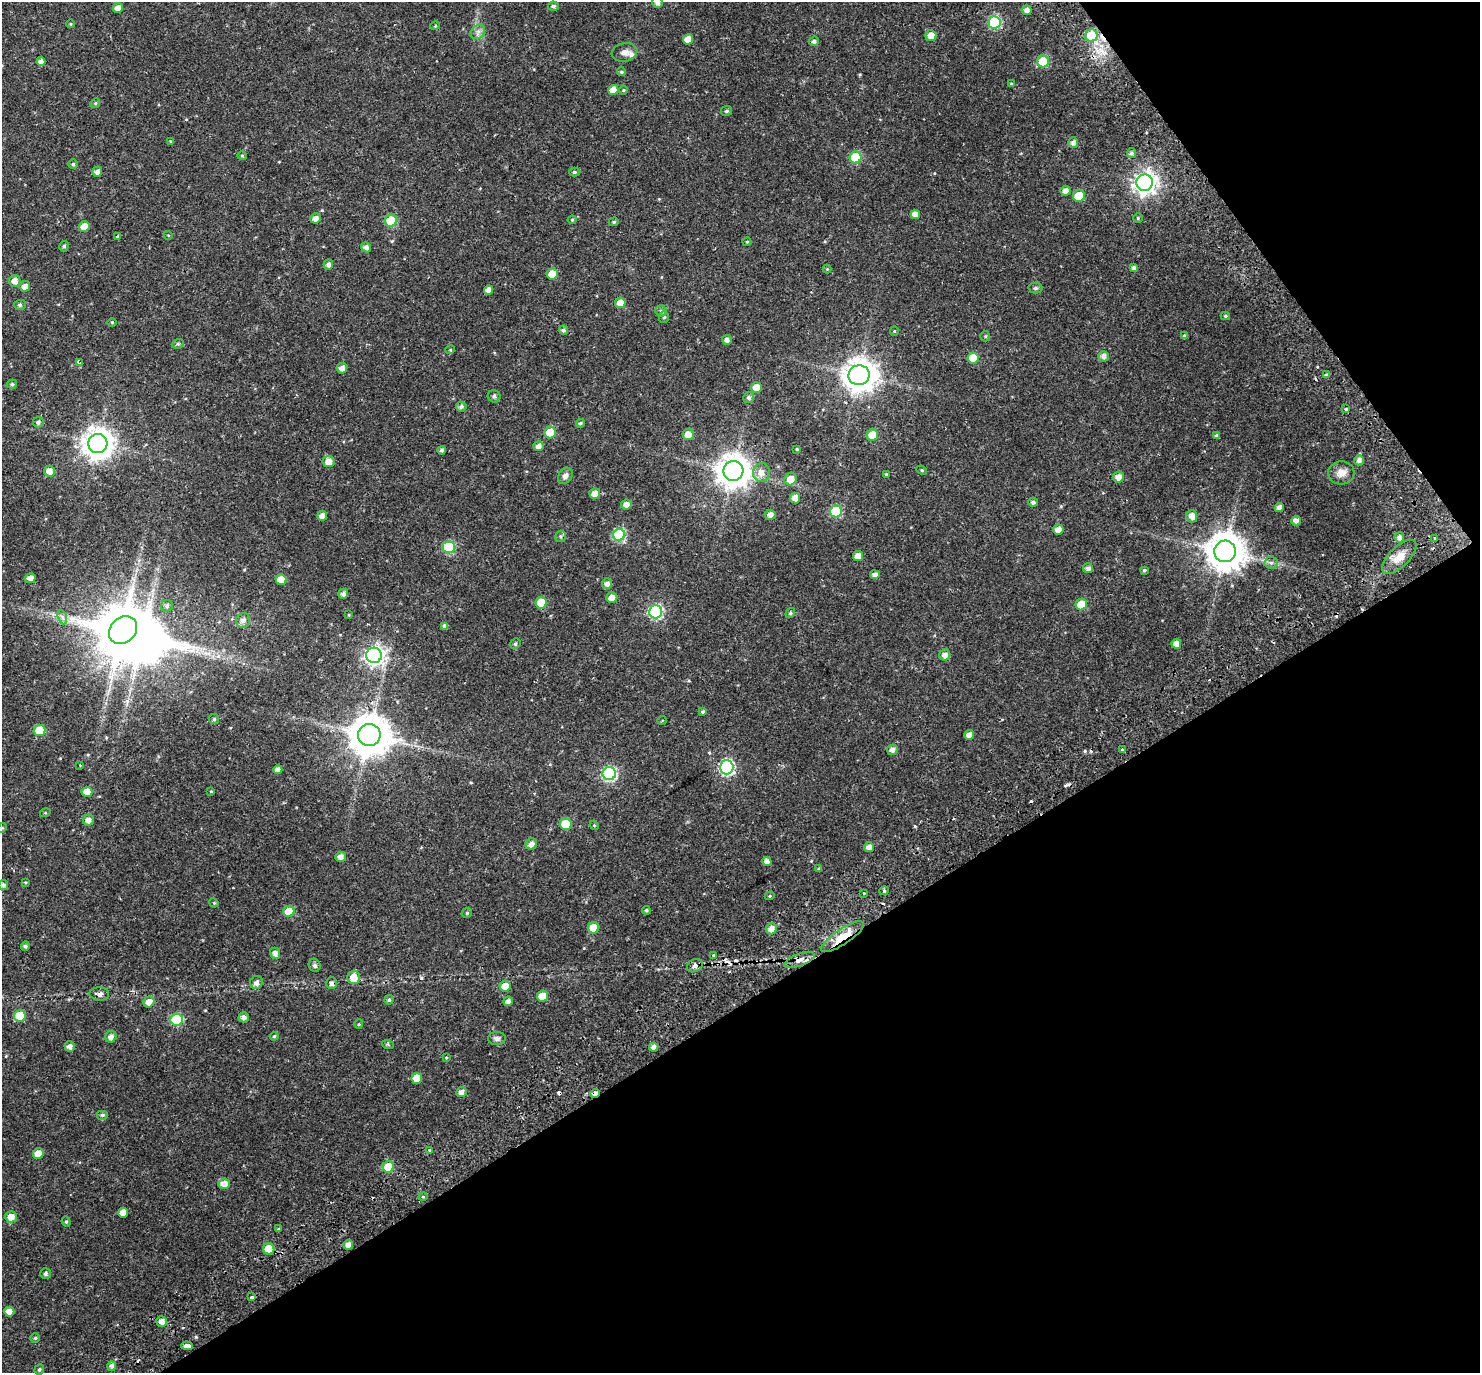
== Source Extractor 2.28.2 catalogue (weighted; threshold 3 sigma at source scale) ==
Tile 12 of 4 x 4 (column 4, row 3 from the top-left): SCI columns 4501-5978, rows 1589-2959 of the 6051 x 5978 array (HDU 1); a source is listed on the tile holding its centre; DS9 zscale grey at full resolution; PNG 1482 x 1375 px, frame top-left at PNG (2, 2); each listed source drawn as its Kron ellipse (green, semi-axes under 4 px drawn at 4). Shown black and unused: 33% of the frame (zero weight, under 2 of 3 exposures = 5% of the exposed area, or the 3 px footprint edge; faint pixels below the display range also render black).
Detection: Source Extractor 2.28.2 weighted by HDU 2 'WHT'; one run over the whole footprint, this tile lists its part. Background 0.0628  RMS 0.0047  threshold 0.0209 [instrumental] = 3 sigma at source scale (4.5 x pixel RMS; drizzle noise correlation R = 1.50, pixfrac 1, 0.0396/0.0396 arcsec/px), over >= 5 px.
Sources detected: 241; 1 inside a brighter object's white glare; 13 cosmic-ray / hot-pixel residue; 1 long thin detection or spike segment (spike, bleed or trail) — neither listed nor drawn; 1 inside a brighter listed object's ellipse — not listed separately; the other 225 listed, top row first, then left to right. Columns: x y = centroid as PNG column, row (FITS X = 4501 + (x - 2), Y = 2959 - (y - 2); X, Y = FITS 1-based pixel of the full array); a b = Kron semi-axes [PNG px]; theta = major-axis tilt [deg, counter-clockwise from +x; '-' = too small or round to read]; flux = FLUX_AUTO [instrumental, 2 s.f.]
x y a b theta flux
657 2 5 5 - 1.7
553 6 5 4 - 1
118 8 5 5 - 2.8
1027 10 5 5 - 2.4
994 22 6 6 - 45
71 24 4 3 - 0.34
435 26 5 3 - 0.45
478 32 8 6 45 1.5
1091 35 6 6 - 16
931 36 5 5 - 3.6
688 39 5 5 - 4.4
814 41 5 4 - 1.2
624 52 13 9 11 2.5
41 61 4 4 - 2.3
1043 61 6 6 - 25
622 72 4 4 - 0.72
1011 84 4 3 - 0.43
613 90 5 5 - 4
623 90 4 4 - 0.45
95 103 5 4 - 0.56
727 111 5 5 - 0.84
170 141 3 3 - 0.47
1073 143 5 5 - 1.9
1131 153 5 4 - 0.9
242 156 5 4 - 0.46
855 157 6 6 - 22
73 164 5 5 - 0.66
97 172 5 5 - 1.9
574 172 5 4 - 0.72
1145 183 8 8 - 280
1065 191 5 5 - 2.5
1079 196 6 5 - 15
915 214 5 4 - 2.8
315 218 5 5 - 2.4
1138 218 5 4 - 0.58
572 220 4 4 - 0.46
391 221 6 6 - 22
614 222 5 4 - 0.57
84 227 5 5 - 5.1
168 235 4 3 - 0.32
118 237 3 3 - 0.99
747 242 4 4 - 0.4
64 246 5 4 - 0.76
366 247 5 5 - 1.8
328 265 5 4 - 1.5
1134 268 4 4 - 1.4
827 269 4 4 - 0.37
552 274 5 5 - 6.5
15 281 6 5 - 2.7
25 286 5 5 - 2.9
1035 288 7 5 1 0.88
488 290 4 4 - 2.6
620 303 5 5 - 4.6
20 305 6 5 - 0.84
661 311 5 5 - 0.79
1225 316 4 4 - 0.6
664 317 6 5 - 0.82
112 322 5 3 - 0.35
563 330 4 4 - 0.99
894 331 4 4 - 0.4
985 336 5 5 - 0.56
1184 336 4 3 - 0.88
727 340 5 5 - 1.7
178 344 6 4 20 0.68
450 350 5 3 - 0.36
1104 356 5 5 - 2.1
973 358 5 5 - 10
80 363 4 3 - 2.1
342 368 5 5 - 2.1
859 375 10 10 - 690
1326 375 3 3 - 1.2
12 384 5 4 - 0.74
756 387 5 5 - 4.5
494 396 6 6 - 1.2
749 398 5 5 - 1.1
461 407 5 5 - 1.1
1346 409 3 3 - 2.1
38 422 6 5 - 1.2
580 423 4 4 - 0.75
550 432 6 5 - 13
688 434 5 5 - 3.8
872 435 6 5 - 11
1216 436 4 4 - 0.86
98 443 9 9 - 600
539 446 5 5 - 2.2
797 449 4 3 - 0.43
442 450 4 4 - 0.95
1359 460 5 5 - 1.9
329 462 6 5 - 3.5
922 470 5 4 - 0.55
49 471 5 5 - 3.4
733 471 10 10 - 740
761 472 9 8 - 3.2
1341 473 13 11 4 3.6
886 474 4 3 - 0.43
565 476 9 6 58 1.9
1118 477 5 5 - 2.9
791 479 6 6 - 4.7
595 494 5 5 - 3.3
795 498 5 5 - 5
1033 502 5 4 - 1.1
626 505 5 5 - 3
1279 507 4 4 - 2.4
836 511 6 6 - 31
770 515 5 5 - 2.3
322 516 5 5 - 2.4
1192 516 6 5 - 3.3
1296 521 5 4 - 2.1
1058 529 5 5 - 2.7
619 535 6 6 - 38
560 536 6 5 - 0.69
1399 537 5 5 - 1.8
1435 538 4 3 - 0.77
449 547 6 6 - 33
1225 551 11 10 - 1100
858 556 5 5 - 4
1399 557 22 10 45 5.5
1271 563 6 6 - 1.1
1088 568 5 5 - 1.7
1144 570 4 3 - 0.6
875 575 5 4 - 1.9
30 578 5 5 - 2.5
281 579 5 5 - 5.5
607 584 5 5 - 2.1
343 594 5 5 - 1.6
612 598 6 5 - 3.3
541 603 5 5 - 12
1081 604 6 5 - 12
167 606 6 6 - 1
656 612 6 6 - 60
790 613 5 4 - 0.68
349 615 4 3 - 0.3
62 617 7 4 -71 1.2
243 620 7 7 - 2.1
445 626 4 4 - 1.7
123 630 15 12 43 2300
515 644 5 5 - 0.76
1176 644 5 4 - 3
374 655 8 7 - 180
945 655 5 5 - 2.3
702 712 4 3 - 0.71
214 719 5 5 - 0.59
662 720 4 3 - 0.39
39 730 6 6 - 12
369 735 11 11 - 1300
969 735 5 5 - 3
892 750 5 5 - 2.1
1123 750 4 3 - 2.1
80 765 3 2 - 0.45
726 767 7 7 - 71
278 770 4 4 - 2.2
609 774 6 6 - 62
211 791 4 3 - 0.39
87 792 5 5 - 5.2
45 813 5 3 - 0.41
88 820 5 5 - 2.5
566 824 6 6 - 14
594 825 5 4 - 0.39
2 828 5 4 - 0.41
531 844 6 5 - 2.3
869 847 5 5 - 2.4
341 857 5 5 - 2.3
767 861 5 4 - 2.3
819 869 4 4 - 0.63
25 882 4 3 - 0.38
3 885 5 5 - 1
884 891 5 3 - 0.5
864 893 3 3 - 1.1
770 896 5 4 - 0.5
214 903 5 3 - 0.44
646 910 4 4 - 0.7
289 911 6 5 - 8.5
467 913 5 4 - 0.58
594 928 5 5 - 8.8
771 929 5 5 - 3.2
842 937 25 7 34 12
25 946 5 4 - 0.94
275 953 5 5 - 1.9
714 955 4 3 - 0.78
799 960 16 6 20 3
315 965 6 5 - 1.1
695 966 8 6 29 1.6
354 977 6 6 - 5.8
256 982 7 6 - 1.7
331 983 6 5 - 1.1
505 986 5 5 - 4.4
99 994 10 6 -3 1.6
542 996 5 5 - 7.3
389 1000 5 4 - 0.82
508 1001 5 4 - 1.8
149 1002 6 5 - 3.4
20 1016 6 6 - 12
244 1017 5 5 - 1.8
176 1020 6 6 - 29
359 1024 5 4 - 0.48
274 1036 4 4 - 0.59
111 1037 6 5 - 2.3
497 1039 9 6 -1 1.5
388 1045 6 4 -20 0.54
70 1047 5 5 - 1.7
654 1047 4 4 - 2.1
446 1058 3 3 - 0.72
417 1078 5 5 - 5.8
461 1092 5 5 - 2.2
595 1094 5 4 - 2.9
102 1115 6 5 - 0.85
429 1150 3 3 - 0.35
38 1154 5 5 - 3.8
388 1167 6 5 - 15
224 1184 6 5 - 3.7
423 1197 5 3 - 0.38
123 1213 5 5 - 4.3
11 1217 6 5 - 3.9
66 1222 5 4 - 0.58
278 1229 3 3 - 0.51
348 1245 5 5 - 2.4
269 1249 6 5 - 10
45 1274 5 5 - 0.98
252 1297 3 3 - 1
9 1312 5 5 - 3.4
162 1321 5 5 - 2.9
35 1338 5 4 - 0.56
187 1346 6 3 -5 6.1
112 1366 5 4 - 1.3
39 1369 5 4 - 0.71
Overlapping masked pixels (flux is a lower limit): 4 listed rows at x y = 842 937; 799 960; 595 1094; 269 1249
Isophote crosses this tile's border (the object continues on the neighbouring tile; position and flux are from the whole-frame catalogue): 3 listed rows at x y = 657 2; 2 828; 3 885